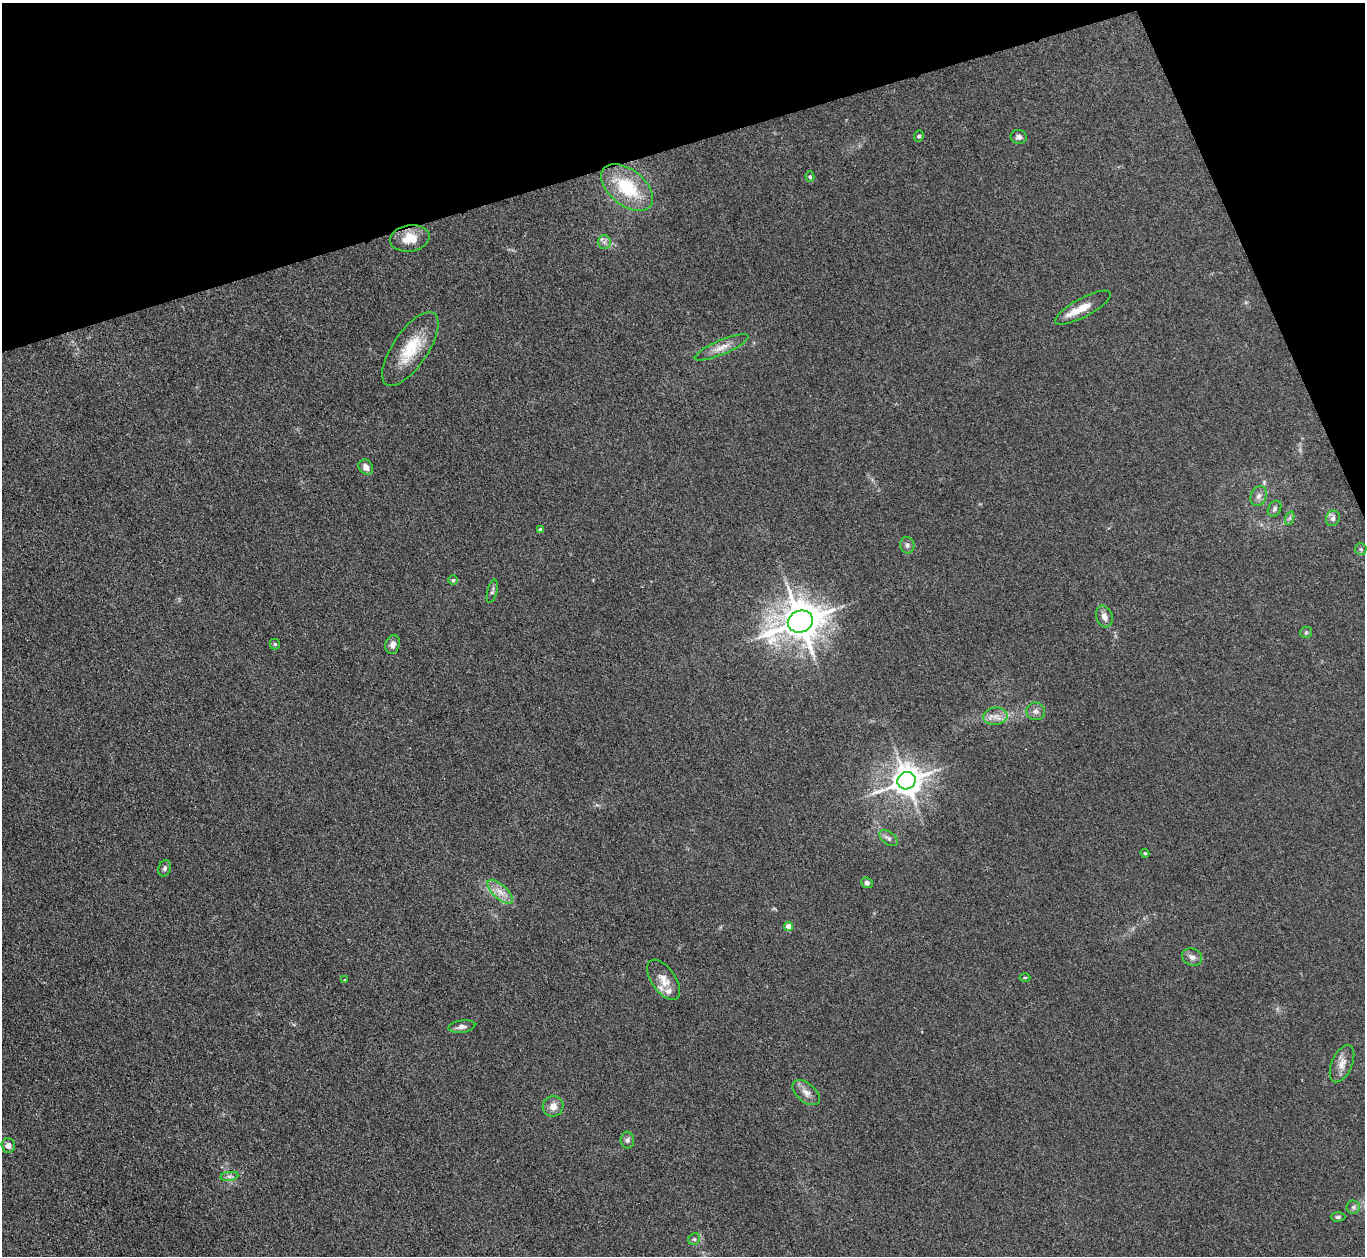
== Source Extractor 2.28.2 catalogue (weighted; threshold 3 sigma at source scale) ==
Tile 3 of 4 x 4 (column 3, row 1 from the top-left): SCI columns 2728-4090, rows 3909-5162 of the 5454 x 5440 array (HDU 1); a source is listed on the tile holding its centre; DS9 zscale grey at full resolution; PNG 1367 x 1258 px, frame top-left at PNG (2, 3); each listed source drawn as its Kron ellipse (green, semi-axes under 4 px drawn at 4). Shown black and unused: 15% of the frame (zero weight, under 3 of 4 exposures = <1% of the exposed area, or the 3 px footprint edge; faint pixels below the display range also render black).
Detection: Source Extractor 2.28.2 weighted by HDU 2 'WHT'; one run over the whole footprint, this tile lists its part. Background 0.0587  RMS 0.0052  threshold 0.0233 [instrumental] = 3 sigma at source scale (4.5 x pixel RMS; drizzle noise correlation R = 1.50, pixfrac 1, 0.05/0.05 arcsec/px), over >= 5 px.
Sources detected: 49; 2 inside a brighter listed object's ellipse — not listed separately; the other 47 listed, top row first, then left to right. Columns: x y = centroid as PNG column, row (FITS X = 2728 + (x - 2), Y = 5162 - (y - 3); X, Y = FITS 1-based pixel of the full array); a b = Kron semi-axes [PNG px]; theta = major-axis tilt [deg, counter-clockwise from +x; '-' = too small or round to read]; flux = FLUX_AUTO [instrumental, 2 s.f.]
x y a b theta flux
919 136 5 5 - 1.1
1019 137 8 7 - 1.8
810 177 5 4 - 0.64
627 187 30 18 -39 27
410 238 20 13 9 10
604 242 7 6 - 1.6
1083 308 31 9 28 7.2
722 347 29 7 23 5.4
410 349 43 17 56 19
366 467 8 6 -56 3.1
1259 496 10 7 66 2.4
1274 509 8 6 60 1.4
1290 518 7 4 71 0.89
1333 518 8 7 - 1.9
540 530 4 4 - 1.5
907 545 8 7 - 1.8
1361 549 6 5 - 0.92
453 580 5 5 - 0.68
492 591 12 5 75 1.2
1104 616 11 8 -71 2.9
800 621 13 10 22 1500
1306 632 6 5 - 0.83
275 644 5 5 - 0.66
393 644 9 7 73 2.7
1036 711 9 9 - 2.2
995 716 12 8 7 4
906 781 9 8 - 820
888 838 11 6 -37 1.8
1145 853 4 4 - 0.55
165 868 8 6 70 1.3
867 883 6 5 - 1.4
500 892 16 7 -43 4.7
789 926 4 4 - 5.5
1192 957 10 8 -26 2.4
1025 977 5 3 - 0.45
345 980 4 3 - 0.48
664 980 23 12 -55 6.8
462 1027 13 6 7 2.3
1342 1064 20 10 66 4.9
806 1093 16 9 -40 3.7
553 1106 10 10 - 4.1
627 1140 8 6 -82 1.5
8 1145 7 6 - 2.5
229 1176 9 4 8 1.4
1353 1207 6 6 - 1.2
1338 1217 7 4 1 0.93
694 1239 6 5 - 0.89